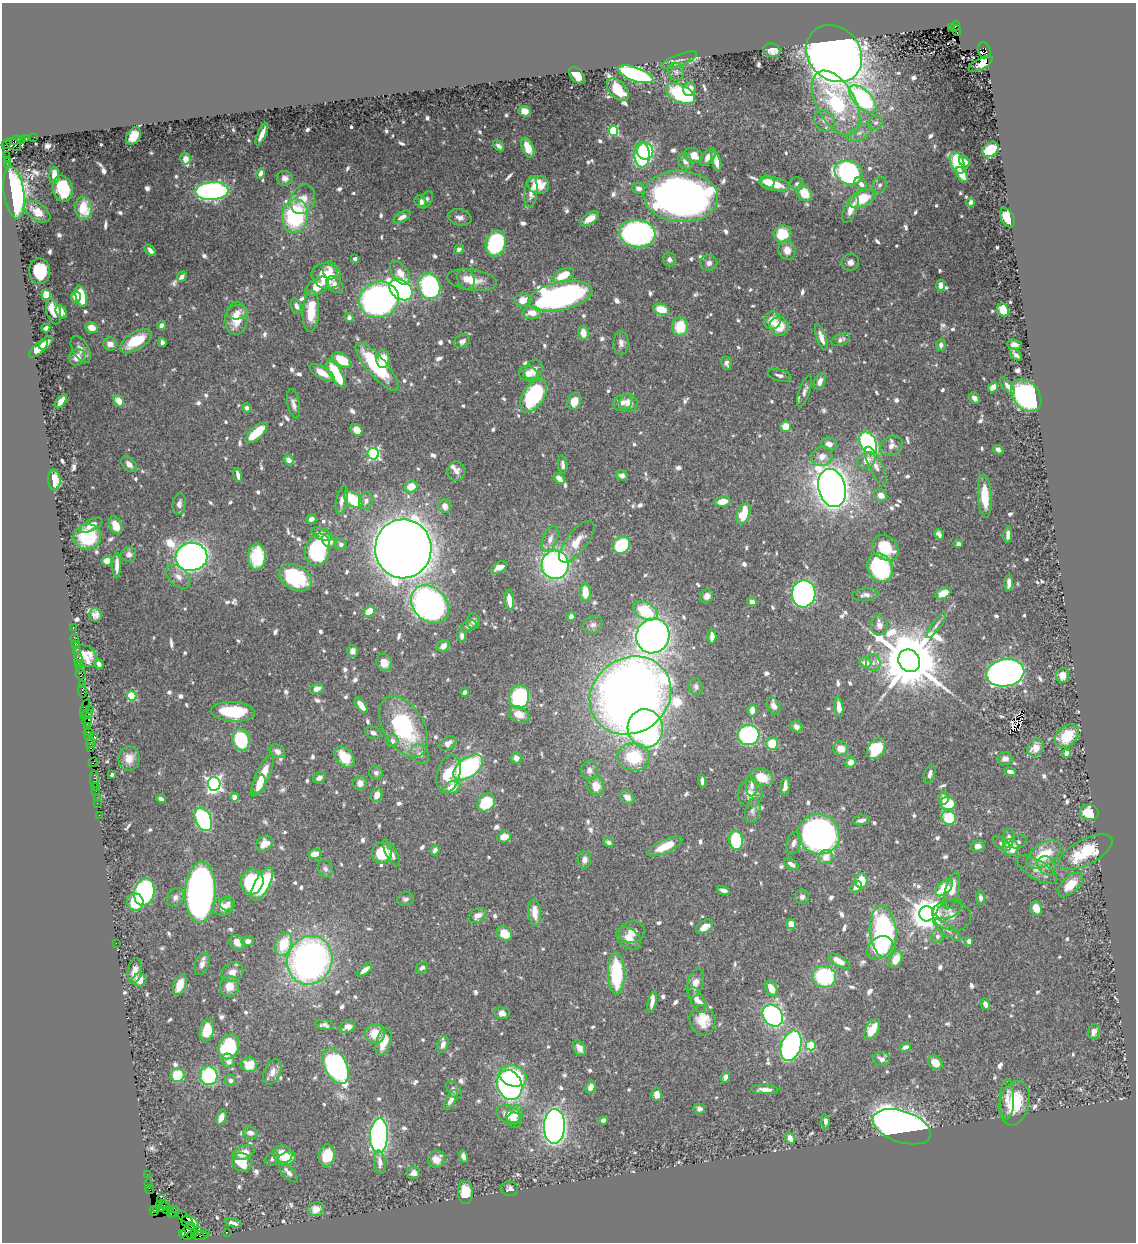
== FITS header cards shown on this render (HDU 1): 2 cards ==
NAXIS1  =                 1134
NAXIS2  =                 1240

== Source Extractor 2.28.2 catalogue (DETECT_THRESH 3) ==
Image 1134 x 1240 px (HDU 1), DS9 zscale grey, 1 PNG px = 1 image px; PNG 1138 x 1244 px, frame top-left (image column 1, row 1240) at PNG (2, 3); each listed source drawn as its Kron ellipse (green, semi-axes under 4 px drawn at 4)
Background 0.632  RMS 0.0091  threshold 0.0272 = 3 sigma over >= 5 px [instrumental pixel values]
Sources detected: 905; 3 with non-positive FLUX_AUTO (blend fragments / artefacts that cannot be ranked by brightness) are neither listed nor drawn; of the other 902, the 500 brightest by FLUX_AUTO listed and drawn (402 fainter detections omitted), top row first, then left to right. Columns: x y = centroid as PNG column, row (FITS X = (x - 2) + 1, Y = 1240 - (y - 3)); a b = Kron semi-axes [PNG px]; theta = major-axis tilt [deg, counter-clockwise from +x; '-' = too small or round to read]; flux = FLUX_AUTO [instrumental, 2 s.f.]
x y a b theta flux
956 26 5 3 - 220
951 27 2 2 - 42
957 30 5 3 - 130
772 50 9 6 -16 5.7
984 50 8 6 -72 500
834 53 30 26 -49 850
679 60 19 5 20 3.1
981 64 13 5 28 9.6
676 72 9 8 - 2.1
636 74 19 7 -19 130
577 76 9 6 -49 9.8
690 89 7 6 - 5.8
618 90 13 8 -47 15
680 94 15 9 -26 59
863 99 17 8 -46 110
836 103 35 19 -61 63
525 111 6 5 - 9.3
825 121 11 9 -48 4.3
876 123 7 7 - 2.2
613 131 5 5 - 59
860 133 13 7 31 4.1
262 134 12 3 66 4.5
134 136 9 6 59 9
34 137 2 2 - 11
25 138 3 3 - 120
15 140 5 3 - 110
22 140 4 3 - 130
6 144 5 3 - 44
14 145 8 5 -32 260
498 146 6 4 -42 2.4
528 148 10 5 -67 11
990 150 9 6 36 19
645 151 8 8 - 75
642 155 12 7 -88 130
6 156 3 2 - 22
693 156 10 7 -14 8
708 157 10 6 48 4.9
185 159 6 5 - 3
7 161 3 2 - 55
685 161 9 6 -62 4.3
716 161 11 4 -77 7.6
964 162 6 4 -44 3.9
957 163 11 6 -67 37
7 164 4 2 - 8.3
260 173 5 4 - 3.4
849 173 14 11 -25 150
962 174 8 5 -60 6.7
54 175 8 5 88 5.7
285 178 8 7 - 3.1
767 182 7 6 - 5.9
774 184 15 6 -11 12
797 184 7 6 - 2.3
861 184 7 5 -44 3.5
538 185 11 9 -5 15
880 185 8 6 56 2.3
638 188 6 5 - 3.3
63 189 13 9 -77 38
212 191 16 9 3 180
531 192 16 6 84 4.9
14 193 26 10 -82 170
804 193 9 7 -53 15
681 196 37 25 -3 440
303 199 15 12 66 7.5
862 199 13 8 25 24
426 200 9 6 59 2.4
420 202 6 5 - 4
970 203 4 3 - 2.6
83 208 11 8 -80 11
851 209 14 6 66 7.6
37 212 15 8 -34 8.4
295 216 16 13 81 68
402 217 9 5 31 3.8
460 217 12 8 -12 3.3
1007 217 10 6 -63 14
590 219 10 5 35 7.6
637 234 18 13 -7 190
782 234 9 8 - 23
496 243 13 10 73 76
459 249 5 4 - 2.2
150 250 7 3 -46 3
787 250 10 8 -70 6.8
355 259 4 4 - 2.7
669 260 7 6 - 2.3
850 262 9 8 - 3.3
709 263 8 8 - 2.9
330 270 9 7 -76 4.3
40 271 12 10 -86 21
400 273 13 7 -55 8.1
563 275 11 6 26 14
326 276 15 12 -21 22
182 277 5 4 - 3.3
466 279 11 8 -64 4.5
472 280 25 10 -8 10
335 284 10 7 -47 4.5
940 285 5 4 - 4.6
317 286 13 7 34 11
429 286 13 10 -71 130
401 290 13 9 -35 220
46 295 5 5 - 22
81 296 11 5 -78 37
560 296 32 14 12 240
76 297 5 5 - 6.9
379 300 20 18 21 270
523 300 8 6 12 7.9
296 306 8 5 -68 3
661 309 8 5 -19 12
1003 310 7 5 -59 16
311 311 21 8 87 17
53 312 13 7 -74 11
61 312 7 5 -66 3.5
237 312 10 7 9 4.8
532 313 9 6 3 8.9
349 317 4 4 - 3.1
236 318 17 11 85 14
772 320 9 8 - 8.7
161 325 4 4 - 3.1
779 326 9 9 - 14
680 327 9 8 - 18
46 328 4 4 - 2.3
92 328 6 5 - 6.4
583 333 7 5 -80 6.4
821 337 13 4 -71 6.3
841 340 9 5 25 2.6
136 341 18 9 31 23
462 341 8 6 25 2.7
162 342 4 4 - 3
46 343 8 4 43 6.8
621 343 12 7 90 3.1
110 344 7 6 - 4.1
941 345 5 4 - 2.4
1014 345 7 5 -6 2.9
38 349 12 5 43 10
81 349 15 8 -59 3.9
1016 355 7 4 -48 2.6
77 357 8 7 - 4.6
383 359 9 6 86 15
342 360 10 6 -34 18
726 363 7 5 -79 2.3
377 367 30 9 -49 51
533 370 10 8 56 5.1
322 373 14 6 -30 8.4
336 374 16 6 -61 40
528 374 9 7 -13 5.1
779 375 12 5 -14 2.6
820 381 9 5 69 4
1007 386 10 4 -52 3.5
993 387 6 4 46 7.1
805 391 16 5 70 3
534 396 18 10 57 85
1026 396 18 13 -51 200
974 398 6 5 - 3.2
61 401 8 4 52 7.1
119 401 6 4 -56 8.7
574 401 8 6 68 8.5
622 402 10 7 26 4.1
629 403 9 9 - 5.9
293 404 15 6 -79 3.4
247 408 4 4 - 2.5
786 426 5 5 - 10
357 430 6 5 - 11
256 433 14 6 42 21
868 443 12 8 -63 130
829 444 8 6 -20 4.3
891 446 12 9 33 4.1
998 450 5 4 - 3
373 454 6 5 - 120
822 457 11 9 19 6
289 460 5 4 - 8.3
867 460 9 7 35 6.3
129 464 9 6 -47 3.8
563 465 9 4 -84 2.3
876 466 21 6 -66 5.7
456 471 9 8 - 3.9
238 475 7 3 -76 2.9
622 475 6 5 - 3.6
559 478 6 4 -42 5.7
54 480 10 6 -86 11
411 486 6 6 - 10
832 488 19 13 -76 790
881 495 7 5 -31 6.3
985 496 21 6 -86 16
342 500 14 5 78 5.1
353 500 10 6 -41 29
366 501 9 6 69 3.3
722 501 8 5 9 9.5
179 504 11 6 79 3.5
445 506 7 6 - 5.1
743 514 11 6 68 21
311 519 5 4 - 2.4
91 525 12 5 27 5.2
116 525 9 6 -67 10
322 534 11 5 -24 4.5
939 534 5 4 - 2.7
1008 534 8 4 84 3
87 537 14 12 17 35
550 539 14 7 70 4.8
329 541 8 5 -45 5.7
577 542 25 10 52 11
341 544 6 5 - 2.3
958 544 4 4 - 2.3
621 545 9 8 - 33
885 548 14 11 -39 21
403 549 29 28 - 1700
318 550 16 12 72 78
129 554 7 7 - 3
191 557 16 14 8 660
257 557 13 9 89 37
107 561 5 5 - 7
117 565 12 4 89 5.5
555 565 14 13 - 210
499 568 9 5 30 6.2
880 568 14 12 -63 68
178 577 14 9 -43 5.4
295 577 17 12 -29 44
1009 583 8 4 87 3.6
585 592 9 5 -89 12
943 593 8 5 28 16
804 594 13 12 - 260
865 595 13 6 5 3
706 596 7 6 - 4.5
509 600 10 4 -84 7.8
752 602 5 4 - 3.3
430 604 21 16 -46 350
645 611 13 8 -29 30
369 612 6 5 - 13
95 615 7 6 - 3.2
571 616 4 4 - 3.8
473 621 8 6 88 2.3
593 625 10 8 21 2.7
879 625 10 8 -89 4.1
936 625 16 4 55 2.5
469 626 8 5 25 2.3
73 628 3 2 - 18
462 636 6 4 88 2.5
653 636 17 16 - 430
712 636 7 4 -89 5.3
75 639 4 2 - 28
75 644 2 2 - 9.2
443 646 6 5 - 5.2
76 650 3 3 - 75
353 651 6 5 - 3.2
86 656 12 9 -46 11
78 659 6 4 -88 44
909 661 12 10 -51 7000
384 662 9 7 -62 6.6
865 662 6 5 - 6.3
873 663 8 7 - 3.5
99 664 5 4 - 2.9
78 665 3 2 - 62
79 669 3 2 - 35
1005 673 19 13 11 390
81 674 5 5 - 130
1063 675 7 6 - 5
82 685 4 2 - 80
696 687 9 6 -70 2.2
316 689 7 4 17 3.8
82 691 6 3 -82 76
465 692 4 3 - 2.4
630 695 42 37 36 860
132 696 4 4 - 42
519 697 12 10 82 74
361 705 9 4 -53 8.9
774 706 9 6 -66 3.8
839 707 10 4 -83 6
85 708 9 4 74 170
89 710 2 2 - 16
752 710 6 4 -88 5.9
233 712 22 9 -4 44
519 714 11 7 -21 8.2
86 715 6 3 25 55
87 721 5 4 - 130
87 726 4 3 - 93
404 726 33 20 -59 68
796 727 6 5 - 3.4
645 728 19 17 -81 200
89 732 5 2 - 79
373 733 8 5 -22 2.3
749 735 11 10 - 97
89 736 4 3 - 71
1067 736 13 9 40 21
94 737 4 2 - 46
241 740 11 8 -77 45
392 741 6 6 - 2.9
90 743 5 4 - 110
448 743 9 6 34 3.9
772 743 6 6 - 15
90 748 3 2 - 29
841 748 7 7 - 7.5
1036 748 9 7 48 9.2
876 749 11 8 52 34
277 751 8 6 -32 3.2
1066 753 4 4 - 3
420 754 10 8 -51 3.4
345 757 12 8 -50 17
634 757 16 14 -6 31
129 758 12 10 82 6
516 758 5 5 - 4.2
1005 759 7 6 - 3.7
93 762 5 3 - 66
851 762 5 5 - 5
468 767 17 9 37 99
589 770 9 8 - 3.4
1010 772 6 4 -22 4
376 773 7 6 - 2.3
449 774 19 11 75 20
929 774 10 5 72 2.8
112 775 4 3 - 2.4
263 775 23 6 66 18
762 777 12 8 -25 13
319 778 7 5 34 2.8
94 779 8 3 -89 120
702 781 6 3 -86 2.7
360 783 7 6 - 4.4
214 784 7 6 - 220
259 785 10 6 67 8.4
95 786 3 2 - 53
596 786 9 8 - 8
751 786 11 5 -88 3
785 787 9 4 84 3.9
452 788 9 6 23 10
96 791 2 2 - 32
750 794 13 12 - 6.3
377 795 7 5 72 5
97 797 2 2 - 21
235 797 4 4 - 8.8
627 797 8 6 -42 4.1
943 798 7 5 -86 3.1
161 799 5 4 - 2.6
97 803 2 2 - 25
486 803 10 8 49 31
948 803 8 7 - 23
753 811 12 7 77 3.1
1089 813 9 7 -10 19
99 815 2 2 - 17
949 818 7 7 - 28
203 819 12 8 -65 100
861 820 9 5 9 2.8
819 834 21 20 - 320
504 837 7 5 15 9
1008 838 10 5 83 3.6
736 840 10 6 -81 36
609 842 5 4 - 2.7
1018 842 8 6 18 2.1
794 843 12 7 69 3.3
1001 843 11 5 -36 2.1
264 844 9 7 41 6.5
665 846 19 6 25 16
978 846 7 5 13 3.6
1011 847 8 7 - 14
435 850 5 4 - 3.1
1086 852 29 12 27 30
382 853 10 10 - 26
391 853 15 5 -62 4.4
315 854 6 4 18 8.7
1044 855 19 11 34 21
826 857 7 6 - 6.4
584 860 9 6 81 3.2
791 864 8 4 -32 3
1046 866 10 8 -52 3.7
325 869 9 7 -66 2.1
1037 870 23 9 -31 6.4
861 881 7 6 - 13
252 882 13 11 74 69
262 884 18 7 61 41
1070 885 15 8 42 12
856 887 6 5 - 4.8
944 888 10 6 46 21
723 890 6 4 -20 2.5
952 891 19 6 75 8.2
144 892 14 10 76 99
200 892 30 15 87 410
175 897 10 8 59 3
802 897 7 7 - 2.3
980 898 7 4 -85 2.1
405 899 8 7 - 2.4
135 902 8 8 - 25
228 904 7 7 - 2.4
223 907 11 8 8 6.9
1036 908 7 5 -69 7.9
949 909 14 8 29 3.1
535 912 13 6 -85 8.9
927 914 7 7 - 1400
477 915 9 6 34 5.4
952 915 19 15 -14 7.1
791 924 5 5 - 7.7
705 927 9 6 31 6
947 929 16 5 -36 3.4
632 932 13 10 12 5.3
883 932 26 13 -84 110
505 933 8 6 -41 15
937 936 7 6 - 2.6
629 938 14 9 -37 6.7
248 941 6 5 - 3.3
969 941 4 4 - 7.4
237 942 8 6 -41 6
116 943 2 2 - 6.7
284 944 12 8 71 22
879 948 14 10 36 19
896 959 9 6 64 9.4
310 960 25 22 67 270
839 961 11 5 -32 7
202 964 11 7 70 3.5
422 968 7 5 43 2.3
365 970 9 4 39 5.1
135 971 13 7 80 5.3
232 972 11 9 31 5.2
616 973 21 8 -89 52
824 977 12 11 - 61
140 980 7 6 - 6.5
695 983 15 7 73 5.9
180 985 11 6 70 9.2
229 986 10 9 - 7.3
771 988 8 5 -64 11
697 1000 14 7 -65 4.9
652 1002 11 4 77 3.5
985 1004 6 4 -59 3.9
502 1013 8 6 -11 5
773 1016 12 9 -54 120
702 1020 15 12 -74 15
324 1025 9 5 -7 2.3
348 1027 8 6 24 4
872 1029 11 6 59 12
207 1030 11 7 76 22
1094 1032 8 6 75 3.5
375 1034 10 9 - 11
383 1042 14 7 73 9.3
443 1044 8 5 71 4.8
811 1045 5 5 - 31
791 1046 16 10 71 180
229 1047 13 9 66 59
905 1047 6 4 21 2.2
579 1048 8 6 -60 4.1
882 1059 8 7 - 3.8
228 1061 7 6 - 5.4
935 1063 8 6 -43 9.7
249 1065 8 7 - 12
336 1066 19 11 -63 220
272 1072 13 8 67 4.9
177 1075 7 7 - 21
209 1076 9 9 - 61
513 1076 14 10 -19 44
726 1077 5 4 - 3.2
230 1080 5 5 - 3.1
510 1085 15 12 -66 160
590 1087 6 4 64 4.5
765 1089 13 4 -2 4.3
454 1090 10 6 -54 2.2
657 1094 6 5 - 6
1007 1099 20 7 89 5.5
451 1100 11 5 61 3.5
1015 1103 22 14 77 26
699 1109 5 5 - 2.8
515 1114 9 7 51 7.9
509 1115 13 8 -27 10
221 1117 8 4 70 6.5
514 1120 8 7 - 3.4
603 1120 5 4 - 2.7
825 1121 7 3 -81 2.8
554 1126 17 10 88 530
902 1127 30 15 -18 550
250 1133 7 6 - 3.4
379 1136 17 9 87 200
790 1138 6 5 - 4.2
244 1153 12 6 21 9.1
283 1154 10 8 -24 9.8
327 1155 11 8 83 17
463 1156 6 4 -69 2.7
272 1159 8 6 50 2.1
287 1159 9 6 22 16
436 1159 9 8 - 7.3
242 1162 10 9 - 18
380 1162 12 5 -83 4.3
288 1172 13 5 -48 3.8
414 1173 6 6 - 3.7
147 1174 2 2 - 17
149 1184 2 2 - 11
510 1189 8 7 - 2.6
150 1190 4 2 - 39
465 1193 11 7 -88 17
161 1199 4 3 - 49
163 1205 7 4 -9 560
157 1209 4 3 - 100
161 1209 3 3 - 200
170 1209 3 3 - 62
316 1209 8 7 - 5.9
154 1211 5 4 - 130
166 1211 3 2 - 32
174 1212 6 5 - 67
171 1214 4 3 - 17
184 1217 9 3 -35 47
190 1223 9 6 -23 310
233 1223 8 4 -13 2.7
192 1227 4 3 - 340
198 1230 4 3 - 430
188 1232 8 6 52 340
227 1232 2 2 - 12
183 1233 3 3 - 130
206 1233 3 2 - 49
192 1235 5 3 - 46
200 1236 8 3 -1 110
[402 fainter detections neither listed nor drawn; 3 non-positive-flux detections neither listed nor drawn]